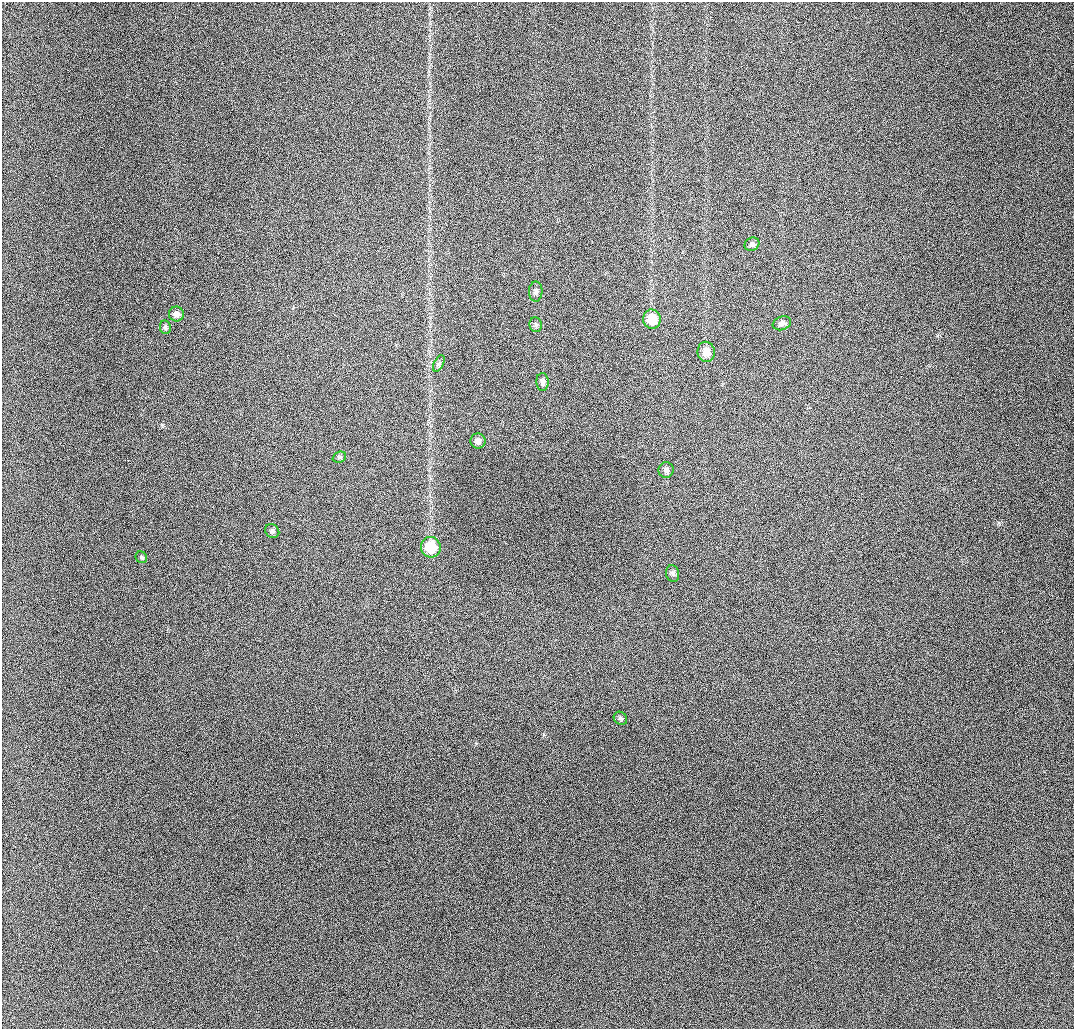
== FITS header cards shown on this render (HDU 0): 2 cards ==
NAXIS1  =                 1072 / length of data axis 1
NAXIS2  =                 1027 / length of data axis 2

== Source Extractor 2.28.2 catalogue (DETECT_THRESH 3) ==
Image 1072 x 1027 px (HDU 0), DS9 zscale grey, 1 PNG px = 1 image px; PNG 1076 x 1031 px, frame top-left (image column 1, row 1027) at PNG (2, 2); each listed source drawn as its Kron ellipse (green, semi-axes under 4 px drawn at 4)
Background 956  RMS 11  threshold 32.6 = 3 sigma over >= 5 px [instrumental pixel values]
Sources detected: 18; all 18 listed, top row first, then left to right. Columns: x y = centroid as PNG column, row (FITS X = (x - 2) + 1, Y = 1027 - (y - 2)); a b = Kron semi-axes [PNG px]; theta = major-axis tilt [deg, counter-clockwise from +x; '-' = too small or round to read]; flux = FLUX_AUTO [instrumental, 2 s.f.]
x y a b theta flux
752 244 8 6 35 1900
536 292 10 6 88 2100
176 314 7 7 - 3800
652 319 9 9 - 15000
782 323 9 6 21 2900
536 325 7 6 - 1600
165 327 7 5 -79 1700
706 352 10 8 -81 7500
439 363 9 5 63 1600
542 382 9 6 -86 2400
478 441 8 7 - 2700
339 457 7 5 21 1300
666 470 8 7 - 2400
272 531 7 6 - 1900
431 547 10 10 - 20000
141 557 6 5 - 1400
673 574 8 6 -78 2300
620 718 7 6 - 1400